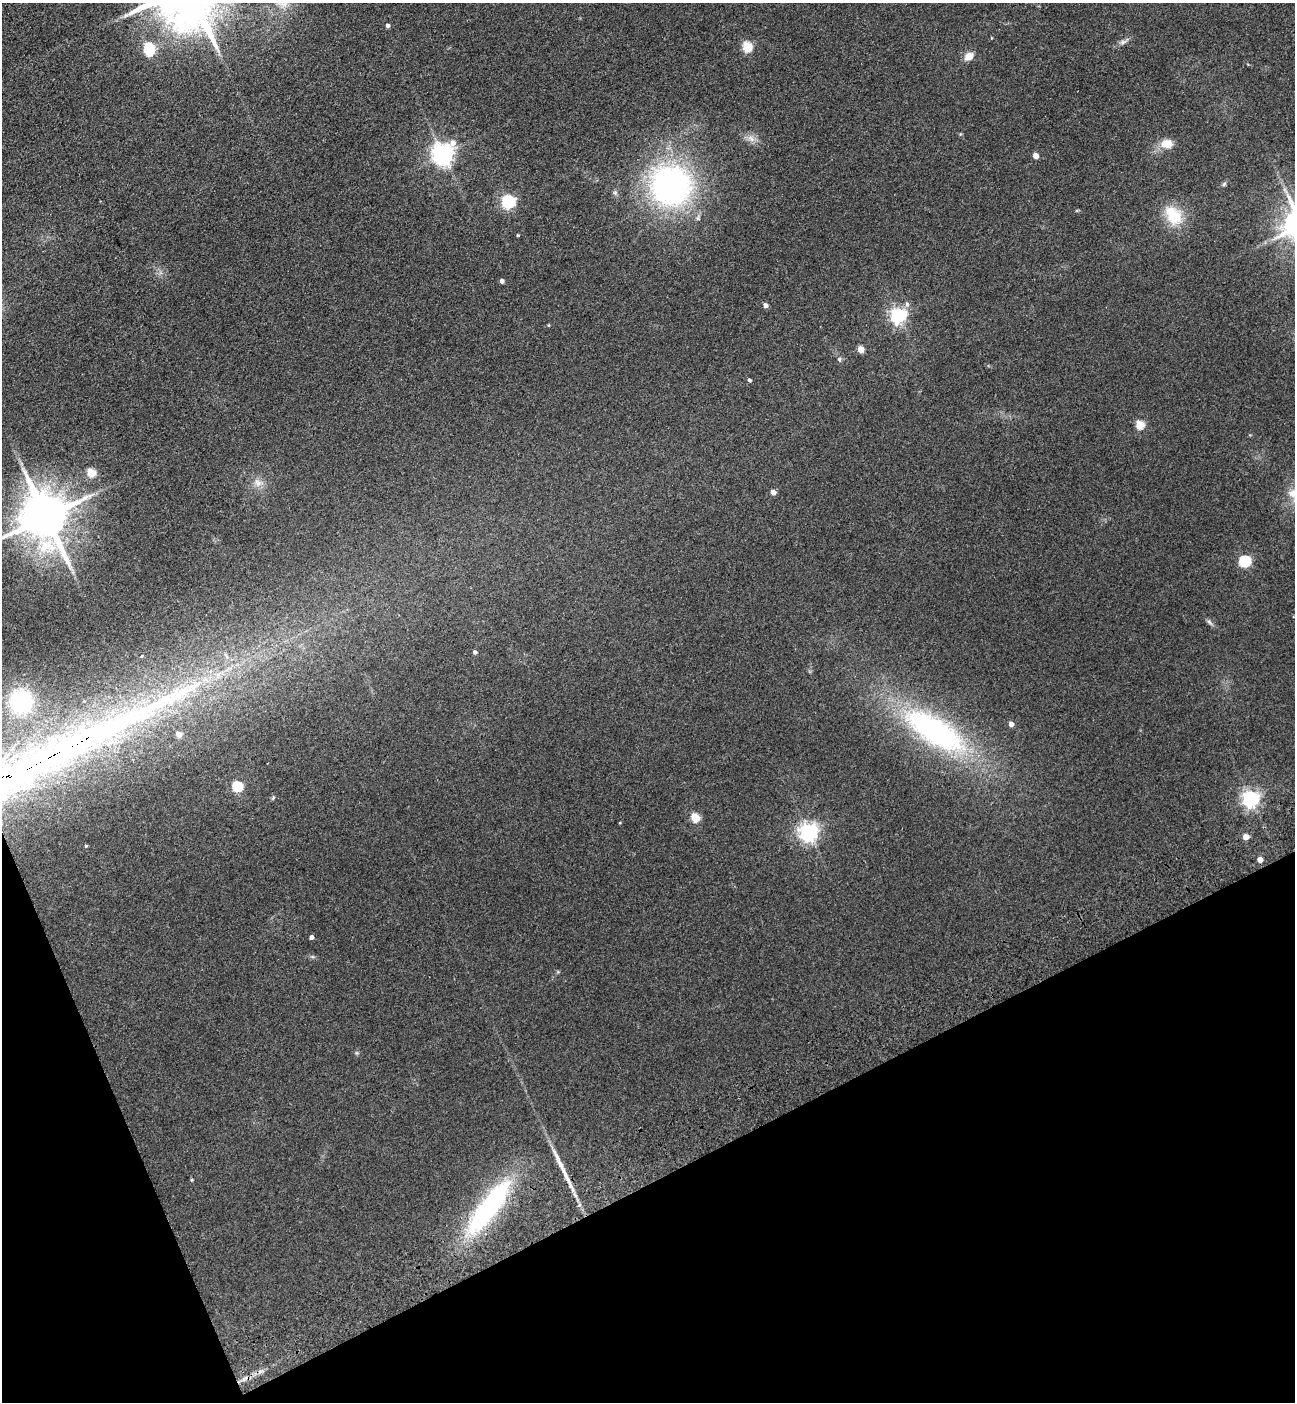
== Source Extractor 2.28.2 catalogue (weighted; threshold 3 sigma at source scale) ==
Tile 14 of 4 x 4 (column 2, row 4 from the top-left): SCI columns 1639-2931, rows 112-1511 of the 5732 x 5819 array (HDU 1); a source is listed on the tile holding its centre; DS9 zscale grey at full resolution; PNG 1297 x 1404 px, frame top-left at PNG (2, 3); no overlay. Shown black and unused: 20% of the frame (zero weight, under 3 of 4 exposures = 6% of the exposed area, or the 3 px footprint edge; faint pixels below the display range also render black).
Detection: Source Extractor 2.28.2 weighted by HDU 2 'WHT'; one run over the whole footprint, this tile lists its part. Background 0.192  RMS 0.0084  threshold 0.038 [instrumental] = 3 sigma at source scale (4.5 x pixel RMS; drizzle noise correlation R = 1.50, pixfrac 1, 0.05/0.05 arcsec/px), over >= 5 px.
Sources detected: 50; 3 long thin detections or spike segments (spike, bleed or trail) — not listed; the other 47 listed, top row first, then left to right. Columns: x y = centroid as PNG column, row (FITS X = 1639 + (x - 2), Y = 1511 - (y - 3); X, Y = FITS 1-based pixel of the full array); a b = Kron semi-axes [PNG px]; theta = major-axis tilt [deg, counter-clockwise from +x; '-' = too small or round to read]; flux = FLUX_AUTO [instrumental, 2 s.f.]
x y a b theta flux
387 26 4 4 - 2.4
1123 42 10 6 14 2.7
747 47 5 5 - 51
149 49 8 5 -87 90
969 56 9 7 38 9.4
751 138 12 7 -38 5.1
1167 144 12 9 -4 12
442 154 8 7 - 610
1036 156 4 4 - 9
1224 184 6 5 - 1.4
671 186 42 40 -44 240
508 201 6 6 - 150
1173 215 28 19 -53 28
518 235 4 3 - 0.78
502 281 4 4 - 3
907 304 7 6 - 2.5
765 305 4 4 - 4.4
898 315 6 6 - 270
861 349 5 4 - 12
839 359 7 5 90 1.6
749 380 4 4 - 1.6
1140 425 5 5 - 33
91 473 5 5 - 31
258 483 14 10 -43 6.9
773 492 4 4 - 5.7
1294 494 22 15 -48 15
45 517 16 13 -60 4300
1245 561 6 5 - 80
1209 622 10 5 -51 2.2
475 652 5 4 - 2.2
21 701 26 25 - 69
1011 724 4 4 - 5.4
935 731 89 33 -32 190
179 734 5 5 - 7.2
237 787 5 5 - 65
273 798 6 3 72 0.92
1250 799 6 6 - 310
695 818 5 5 - 34
808 832 7 6 - 430
1246 837 4 4 - 9.6
86 846 4 3 - 0.79
1260 860 4 4 - 8.9
311 937 4 4 - 2.7
191 1180 4 4 - 0.89
489 1207 77 20 54 130
260 1371 7 4 2 2.1
243 1380 7 4 19 2.3
Overlapping masked pixels (flux is a lower limit): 2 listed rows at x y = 45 517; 489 1207
Isophote crosses this tile's border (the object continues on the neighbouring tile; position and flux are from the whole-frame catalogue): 2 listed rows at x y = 1294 494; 45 517